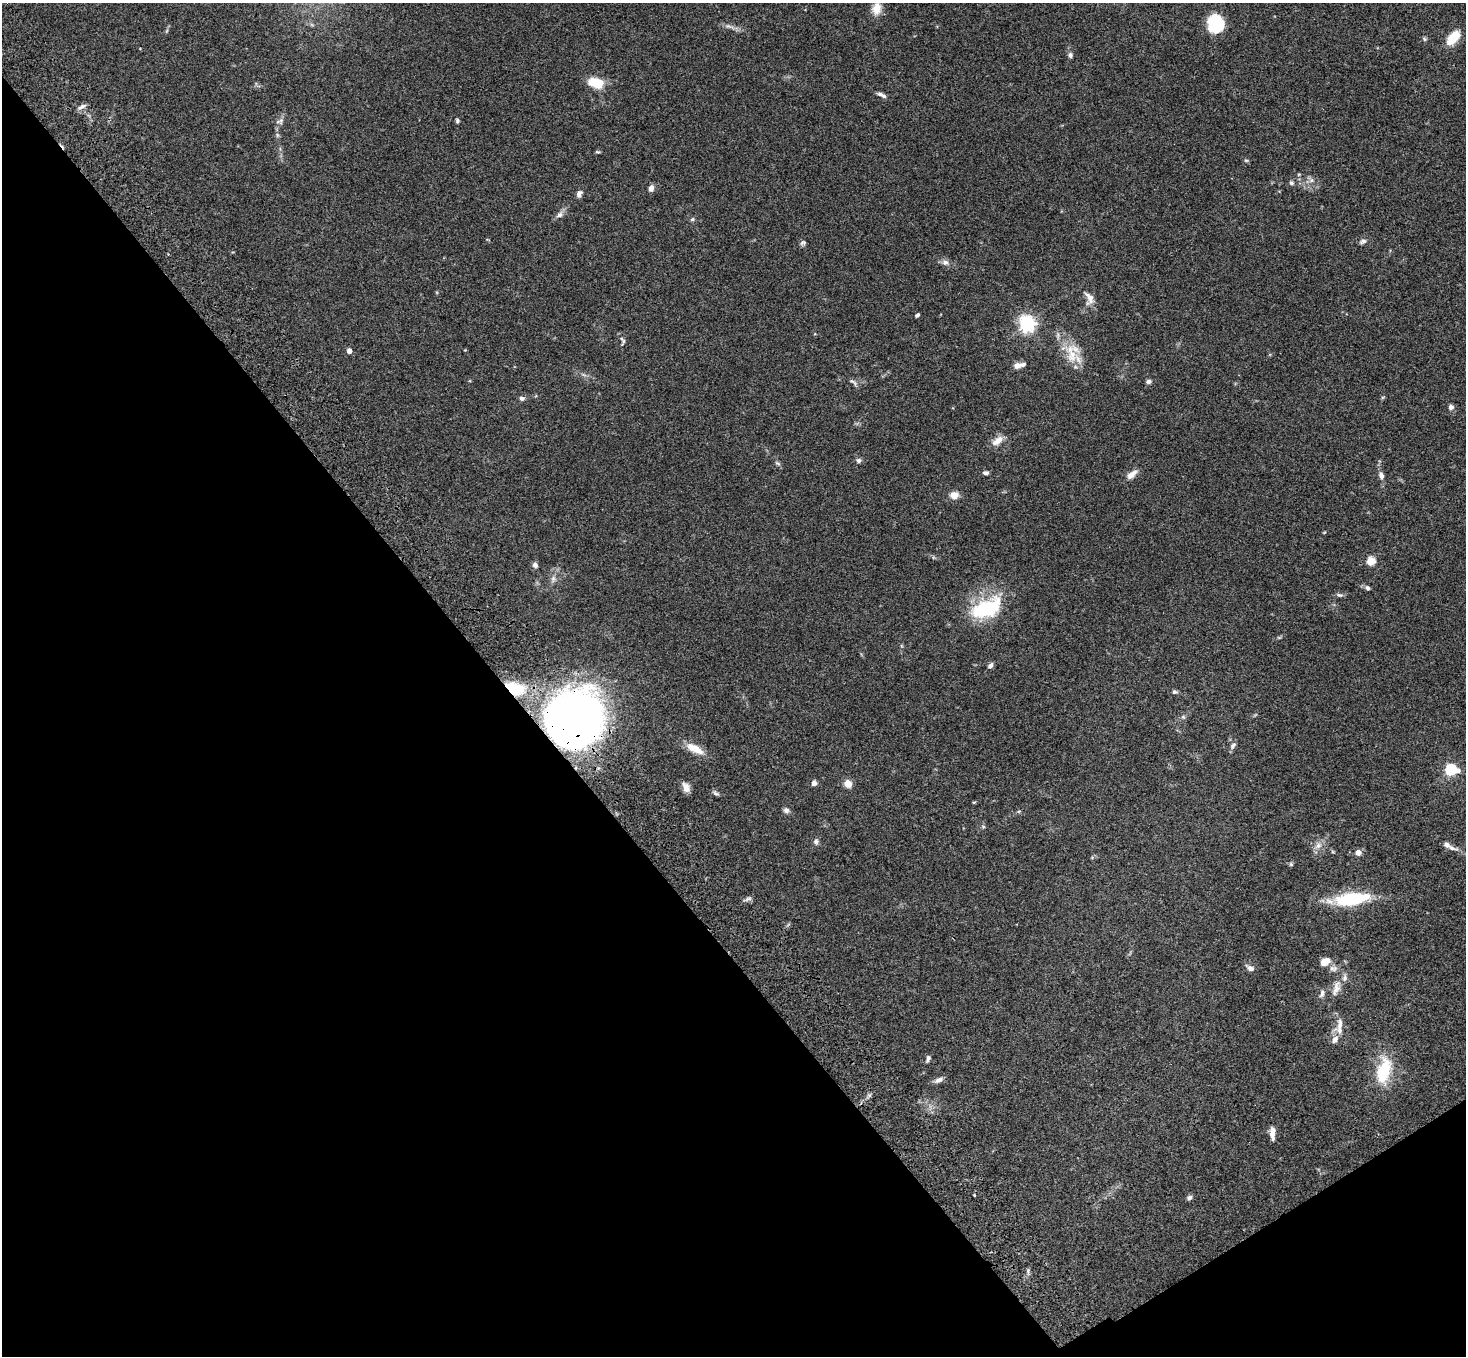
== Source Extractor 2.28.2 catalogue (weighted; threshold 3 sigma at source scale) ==
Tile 14 of 4 x 4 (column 2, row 4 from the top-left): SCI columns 1572-3035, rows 376-1729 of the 6069 x 6028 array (HDU 1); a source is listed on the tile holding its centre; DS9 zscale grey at full resolution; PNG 1468 x 1358 px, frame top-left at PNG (2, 3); no overlay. Shown black and unused: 37% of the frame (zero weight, under 3 of 4 exposures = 6% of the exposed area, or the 3 px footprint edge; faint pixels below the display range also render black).
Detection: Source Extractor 2.28.2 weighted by HDU 2 'WHT'; one run over the whole footprint, this tile lists its part. Background 0.0598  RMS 0.0053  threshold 0.0237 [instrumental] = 3 sigma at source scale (4.5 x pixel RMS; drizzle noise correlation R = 1.50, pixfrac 1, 0.05/0.05 arcsec/px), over >= 5 px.
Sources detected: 94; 1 too faint to see at this stretch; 1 cosmic-ray / hot-pixel residue — not listed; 6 inside a brighter listed object's ellipse — not listed separately; the other 86 listed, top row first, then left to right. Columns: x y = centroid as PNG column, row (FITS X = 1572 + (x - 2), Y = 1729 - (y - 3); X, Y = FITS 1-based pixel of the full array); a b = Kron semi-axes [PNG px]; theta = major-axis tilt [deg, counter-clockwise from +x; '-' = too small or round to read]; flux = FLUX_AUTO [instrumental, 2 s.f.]
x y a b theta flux
876 8 16 11 79 5.9
1216 23 18 16 -73 21
729 26 17 5 -15 2.7
1453 38 15 8 51 13
1424 39 7 5 -24 0.83
1070 55 7 6 - 1.3
596 83 13 8 -16 17
882 95 13 5 -24 2
82 107 12 5 28 2
280 121 12 8 23 2.2
457 121 5 4 - 0.97
597 152 6 4 -18 0.63
1246 160 6 4 -1 0.66
1311 180 7 6 - 1.5
1291 183 7 6 - 1.1
651 188 7 5 75 2.8
579 194 10 7 64 1.9
559 215 11 7 33 2.4
692 219 6 5 - 0.85
1363 241 11 6 21 1.7
803 243 8 6 25 1.2
945 262 11 8 -20 2.4
1089 298 19 11 -71 4.9
917 315 5 4 - 1.1
1027 324 6 6 - 180
623 341 13 6 -82 1.5
349 351 4 4 - 4
1071 354 35 18 -65 14
1017 366 10 7 17 2.9
584 375 8 3 -19 1.1
1149 381 5 5 - 1.7
853 382 14 5 -38 1.5
522 398 6 5 - 1.5
1451 407 6 6 - 1.9
998 441 16 9 36 4.6
859 461 7 7 - 1.4
777 463 9 4 -27 1
986 473 7 5 -7 1.2
1131 474 16 8 34 3.8
1381 476 10 6 -74 2.5
954 495 6 6 - 6.8
1324 533 5 3 - 0.42
1371 561 5 5 - 22
535 565 7 6 - 1.6
553 579 11 6 76 2.1
1367 588 7 6 - 1.2
1339 595 11 5 -9 1.2
987 608 43 23 23 35
1279 637 6 4 0 0.61
990 665 7 5 40 1.6
515 688 26 15 -20 20
1175 692 6 5 - 1.1
1183 717 6 5 - 0.95
574 719 54 49 57 360
1233 745 11 7 58 1.7
694 749 23 9 -27 8.8
1451 770 6 5 - 51
814 783 6 5 - 2
848 784 7 6 - 6.3
686 787 11 8 -66 3.4
716 793 10 5 -36 1.2
974 802 5 3 - 0.47
786 810 8 7 - 1.6
1019 811 6 4 18 0.61
983 826 6 3 -20 0.66
816 841 9 7 84 1.4
1318 845 12 10 58 3.6
1452 848 17 6 -14 2.7
1333 852 6 4 -18 0.6
1358 852 6 5 - 3.4
1291 864 6 5 - 0.77
748 899 11 5 17 1.4
1351 899 38 12 7 37
1325 962 13 9 27 4.7
1250 968 11 6 -29 2.3
1333 968 12 8 0 2.6
1336 988 25 10 70 5.9
1322 993 12 6 74 2
1340 1024 28 10 56 5.5
928 1059 9 5 68 1.3
1384 1071 36 17 78 24
939 1080 13 6 20 2.2
869 1095 7 4 1 0.94
1272 1135 13 6 -82 3.5
974 1195 3 3 - 0.45
1189 1198 7 6 - 1.5
Overlapping masked pixels (flux is a lower limit): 2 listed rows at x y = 515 688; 574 719
Isophote crosses this tile's border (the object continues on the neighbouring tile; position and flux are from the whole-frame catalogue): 1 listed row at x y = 876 8